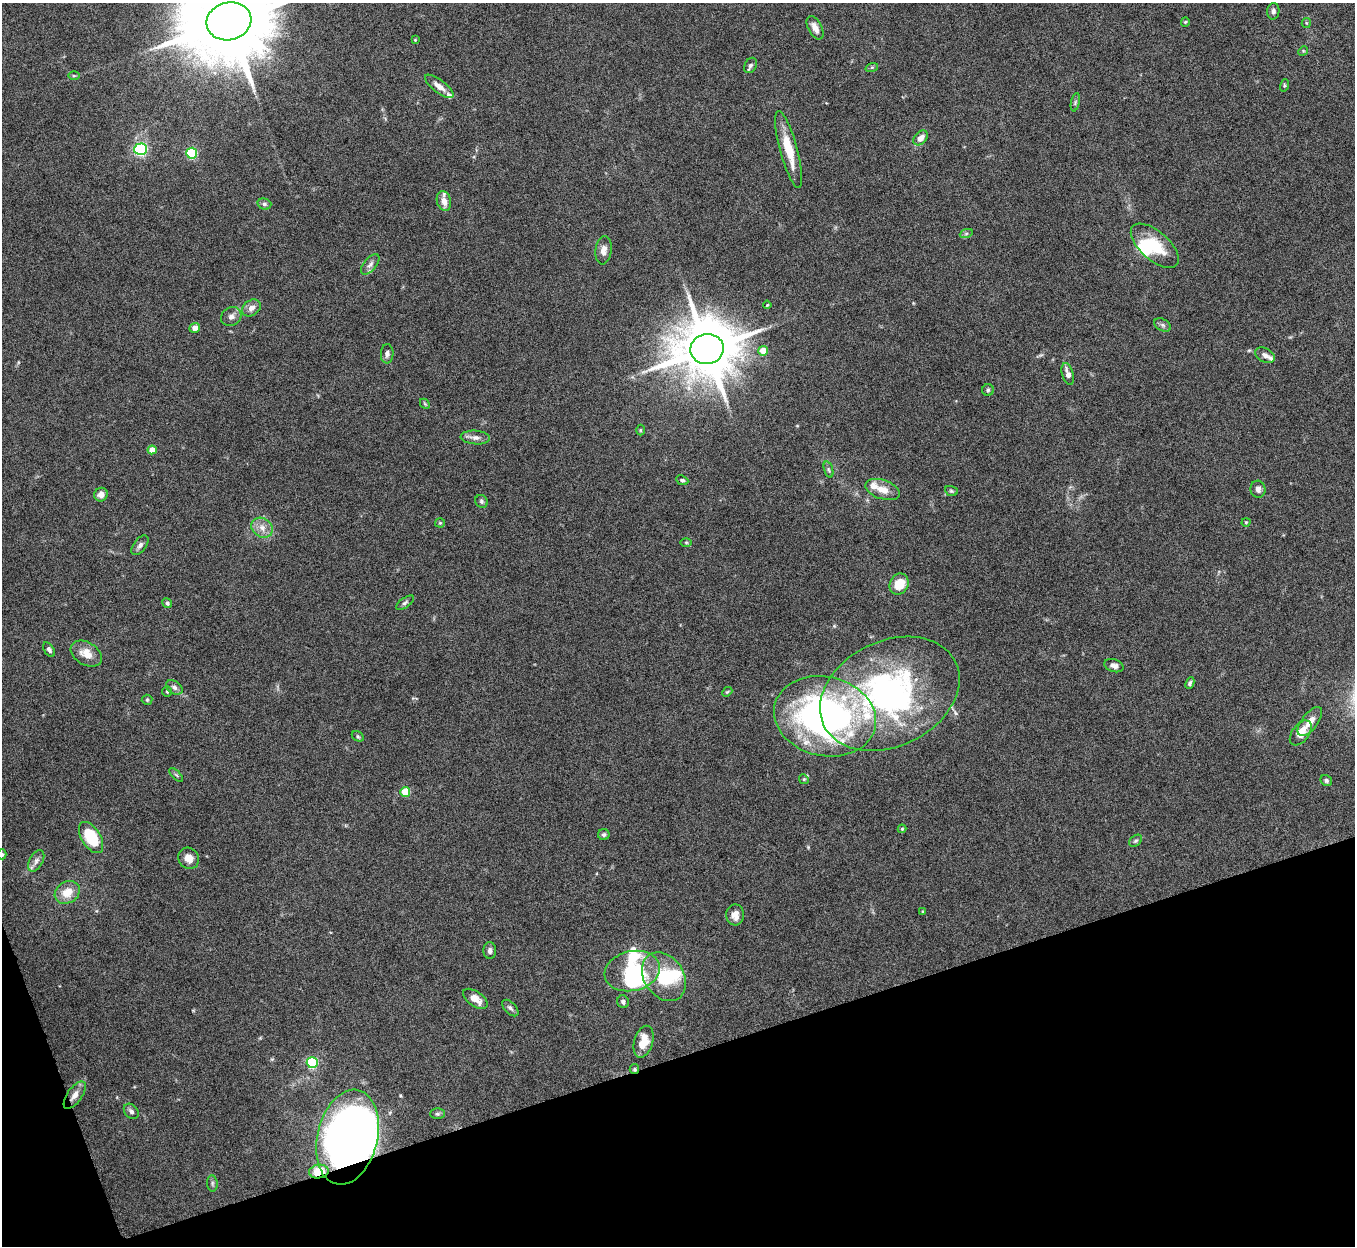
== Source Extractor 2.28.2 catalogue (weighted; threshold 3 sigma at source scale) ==
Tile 14 of 4 x 4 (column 2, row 4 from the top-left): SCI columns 1357-2709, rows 150-1393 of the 5420 x 5404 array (HDU 1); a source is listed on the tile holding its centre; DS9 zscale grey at full resolution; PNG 1357 x 1248 px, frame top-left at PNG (2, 3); each listed source drawn as its Kron ellipse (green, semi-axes under 4 px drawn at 4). Shown black and unused: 16% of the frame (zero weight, under 8 of 16 exposures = <1% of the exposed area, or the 3 px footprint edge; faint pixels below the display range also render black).
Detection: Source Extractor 2.28.2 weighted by HDU 2 'WHT'; one run over the whole footprint, this tile lists its part. Background 0.167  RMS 0.005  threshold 0.0204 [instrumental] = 3 sigma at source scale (4.09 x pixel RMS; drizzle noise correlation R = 1.36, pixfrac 0.8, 0.05/0.05 arcsec/px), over >= 5 px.
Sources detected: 106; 6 inside a brighter object's white glare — neither listed nor drawn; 5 inside a brighter listed object's ellipse — not listed separately; the other 95 listed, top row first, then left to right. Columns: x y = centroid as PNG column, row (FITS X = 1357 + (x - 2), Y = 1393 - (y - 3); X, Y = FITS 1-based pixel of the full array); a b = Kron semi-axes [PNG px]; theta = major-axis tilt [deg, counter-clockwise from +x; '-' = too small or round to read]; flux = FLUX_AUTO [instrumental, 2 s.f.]
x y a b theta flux
1273 11 8 6 87 1.4
229 21 22 19 13 8500
1185 22 4 4 - 0.51
1306 23 5 4 - 0.5
815 28 13 6 -62 3.3
415 40 3 2 - 0.33
1303 51 5 4 - 0.53
750 65 8 6 60 1.3
872 67 6 4 18 0.64
74 76 6 4 0 0.57
1285 85 6 4 75 0.65
439 86 17 6 -37 3.6
1075 102 9 3 77 0.84
921 138 8 6 46 3.9
141 149 6 5 - 85
789 150 40 8 -75 13
192 153 5 5 - 45
444 201 10 7 -75 4.4
264 204 7 5 -16 1.1
966 234 7 4 19 0.8
1155 246 29 14 -41 16
604 250 14 8 82 3
370 264 12 6 50 1.9
767 305 4 2 - 0.45
251 308 10 7 35 2.7
231 316 10 9 - 2.3
1163 325 9 6 -27 1.3
195 328 5 4 - 2.8
707 349 17 15 13 3600
763 351 5 4 - 8
387 354 9 6 88 1.8
1265 355 10 7 -27 2.1
1068 374 11 5 -73 2.9
988 390 6 6 - 0.82
425 404 5 4 - 0.49
640 430 5 3 - 0.48
475 437 14 7 -5 2.7
152 450 4 4 - 6.4
828 470 8 3 -71 0.87
682 480 6 4 -24 0.99
882 489 18 9 -18 5.7
1258 489 8 7 - 2.1
951 491 6 5 - 0.72
101 495 7 6 - 2.6
481 501 7 6 - 0.96
1246 522 4 4 - 0.5
440 523 5 5 - 0.61
262 528 11 9 -35 3.9
686 542 6 4 -1 0.64
140 545 11 6 52 1.8
899 584 11 9 60 9.2
167 603 5 4 - 0.97
405 603 10 5 34 1.1
49 650 8 5 -58 1.3
86 654 17 11 -31 5.9
1114 666 10 6 -18 2
1190 683 6 4 64 0.99
174 687 9 6 -33 1.7
167 691 5 4 - 0.68
727 692 5 4 - 0.56
890 694 73 52 26 140
147 700 5 5 - 0.61
825 716 51 39 -13 190
1310 722 17 8 52 4.9
1301 733 14 8 53 6.4
358 736 6 4 -31 0.7
176 775 8 3 -45 0.67
804 779 5 4 - 0.62
1326 781 6 5 - 1.1
405 792 5 5 - 14
902 829 4 4 - 0.5
604 835 5 5 - 0.93
91 837 17 9 -58 21
1136 841 7 5 40 0.88
2 854 5 4 - 0.6
189 858 11 10 - 4
36 861 11 6 61 2.1
67 892 13 10 31 7.2
923 912 4 3 - 0.54
735 915 10 9 - 4
490 951 8 6 -89 1.6
632 971 28 20 13 30
664 977 26 19 -56 21
475 999 14 7 -36 4.7
623 1002 6 6 - 1.3
510 1008 10 6 -46 1.3
643 1042 16 9 73 8.1
312 1063 5 5 - 47
634 1069 5 4 - 0.67
75 1095 16 7 54 3.7
131 1111 8 6 -47 1.5
437 1114 7 5 0 0.94
347 1137 48 30 76 410
319 1172 10 7 10 7.7
212 1183 8 5 -85 1
Overlapping masked pixels (flux is a lower limit): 4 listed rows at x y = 634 1069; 75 1095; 347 1137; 319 1172
Isophote crosses this tile's border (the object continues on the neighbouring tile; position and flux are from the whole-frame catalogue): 2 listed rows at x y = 229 21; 2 854